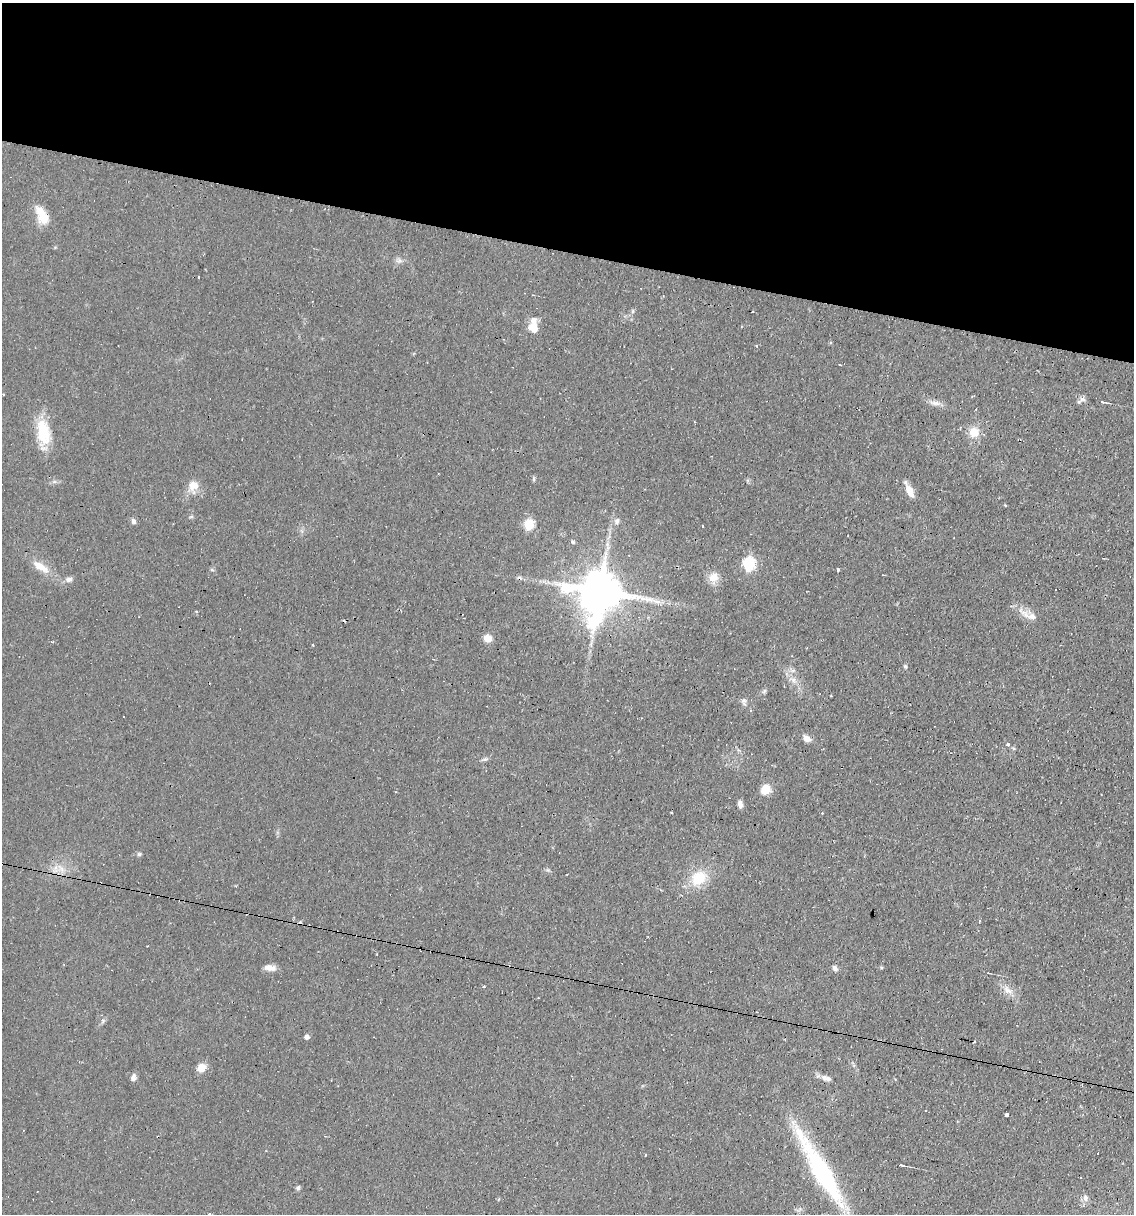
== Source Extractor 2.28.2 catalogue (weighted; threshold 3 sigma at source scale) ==
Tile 2 of 4 x 4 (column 2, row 1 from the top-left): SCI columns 1365-2496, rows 3637-4848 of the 4874 x 4848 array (HDU 1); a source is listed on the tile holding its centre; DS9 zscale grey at full resolution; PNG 1136 x 1216 px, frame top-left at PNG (2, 3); no overlay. Shown black and unused: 21% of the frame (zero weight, under 2 of 3 exposures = <1% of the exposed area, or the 3 px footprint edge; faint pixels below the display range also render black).
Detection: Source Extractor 2.28.2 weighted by HDU 2 'WHT'; one run over the whole footprint, this tile lists its part. Background 0.0644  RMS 0.0052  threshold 0.0234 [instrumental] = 3 sigma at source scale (4.5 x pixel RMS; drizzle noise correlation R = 1.50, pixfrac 1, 0.05/0.05 arcsec/px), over >= 5 px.
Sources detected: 78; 14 cosmic-ray / hot-pixel residue — not listed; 2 inside a brighter listed object's ellipse — not listed separately; the other 62 listed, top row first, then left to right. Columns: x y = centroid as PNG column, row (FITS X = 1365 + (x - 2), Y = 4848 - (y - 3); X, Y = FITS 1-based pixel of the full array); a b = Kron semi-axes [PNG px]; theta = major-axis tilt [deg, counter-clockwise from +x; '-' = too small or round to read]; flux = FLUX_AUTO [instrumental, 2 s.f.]
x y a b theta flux
42 215 24 12 -63 10
399 261 9 4 8 1.5
633 311 6 4 89 0.77
753 312 3 2 - 1.1
533 328 12 11 - 6.3
756 345 3 3 - 1.4
840 365 3 2 - 0.37
1082 399 9 6 -15 1.9
1103 402 8 2 -11 1.2
935 403 16 6 -10 3
974 432 11 10 - 7.6
43 433 34 16 -81 19
534 479 6 4 -72 0.74
195 485 12 8 -6 7.4
910 491 14 7 -65 6.6
191 517 6 4 19 0.68
133 521 8 5 -64 1.6
617 521 9 7 74 1.7
529 524 6 5 - 35
702 526 3 2 - 0.69
573 542 6 5 - 0.86
1103 558 3 2 - 0.38
749 563 6 6 - 67
41 567 25 10 -32 7.8
212 570 6 4 -19 0.68
838 570 3 3 - 1.2
713 577 15 13 77 5.4
69 579 9 6 10 2.2
600 591 14 13 - 2300
1032 616 15 9 -6 4.2
487 638 9 8 - 4.6
52 642 4 3 - 0.53
905 666 5 5 - 0.91
764 691 7 4 45 0.99
743 701 8 6 -16 1.5
807 739 10 7 -32 2.9
1008 744 3 3 - 3.3
485 759 9 5 26 1.2
765 789 10 9 - 7.2
740 804 8 5 -79 2.4
822 813 3 3 - 0.8
139 854 5 5 - 0.89
61 869 10 6 -46 2.9
548 870 6 5 - 0.89
699 878 19 16 44 15
979 921 4 3 - 0.51
270 968 14 7 -10 3.6
835 968 8 6 -53 1.6
988 973 3 2 - 0.49
484 986 3 3 - 0.89
1008 990 15 9 -33 4.6
103 1021 6 5 - 1
307 1037 5 4 - 2
201 1068 11 9 42 5.2
133 1077 10 6 81 2
826 1078 15 7 -19 2.9
1007 1114 3 3 - 38
1098 1154 3 2 - 0.63
901 1165 5 2 - 1.4
822 1172 83 18 -59 75
298 1188 6 5 - 1.2
1085 1198 10 7 -84 2.1